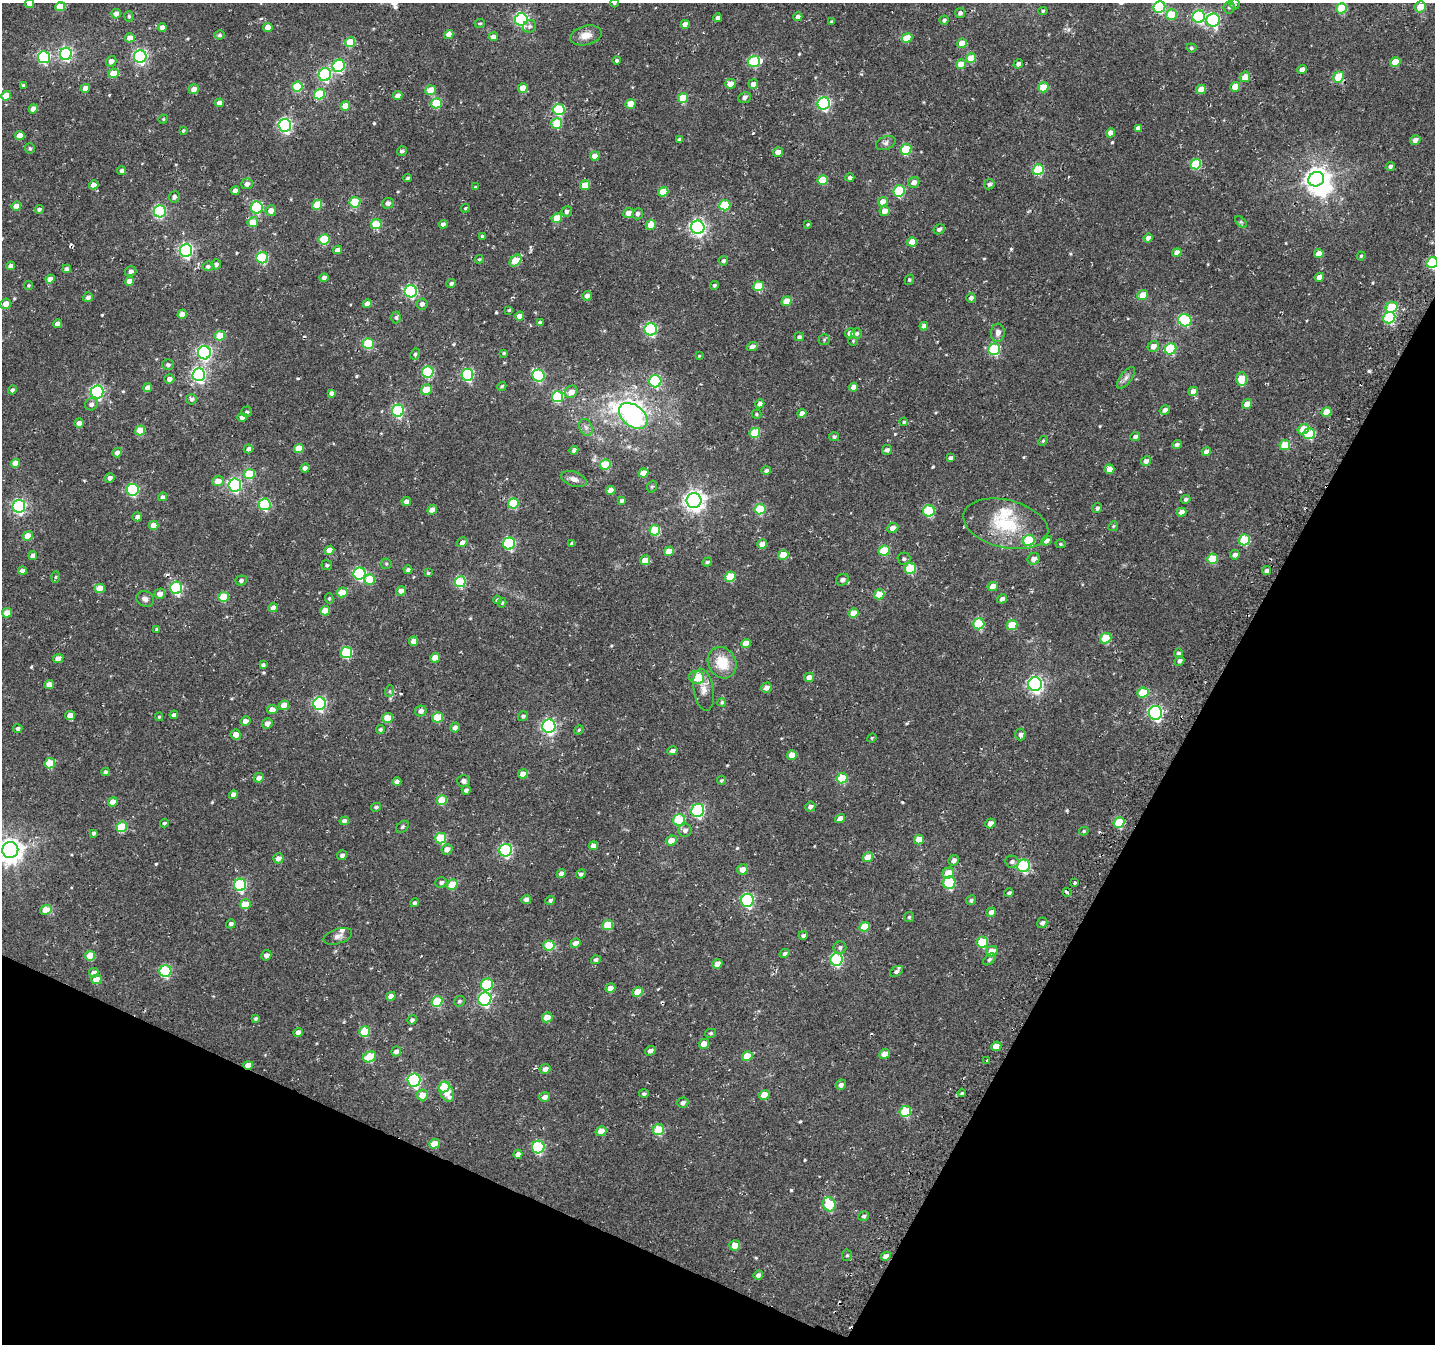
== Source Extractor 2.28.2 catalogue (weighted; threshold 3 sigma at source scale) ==
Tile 15 of 4 x 4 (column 3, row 4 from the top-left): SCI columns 2940-4372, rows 333-1674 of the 5806 x 5920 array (HDU 1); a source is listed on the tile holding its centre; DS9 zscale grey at full resolution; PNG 1437 x 1346 px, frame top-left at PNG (2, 3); each listed source drawn as its Kron ellipse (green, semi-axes under 4 px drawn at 4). Shown black and unused: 25% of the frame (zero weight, under 2 of 3 exposures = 3% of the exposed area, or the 3 px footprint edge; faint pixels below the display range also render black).
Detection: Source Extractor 2.28.2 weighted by HDU 2 'WHT'; one run over the whole footprint, this tile lists its part. Background 0.0152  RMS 0.0048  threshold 0.0217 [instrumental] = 3 sigma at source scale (4.5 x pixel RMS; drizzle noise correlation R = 1.50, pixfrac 1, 0.0396/0.0396 arcsec/px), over >= 5 px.
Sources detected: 541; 1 inside a brighter object's white glare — neither listed nor drawn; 4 inside a brighter listed object's ellipse — not listed separately; of the other 536, all 500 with FLUX_AUTO >= 0.531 (the completeness limit of this list) listed and drawn (36 fainter detections not listed), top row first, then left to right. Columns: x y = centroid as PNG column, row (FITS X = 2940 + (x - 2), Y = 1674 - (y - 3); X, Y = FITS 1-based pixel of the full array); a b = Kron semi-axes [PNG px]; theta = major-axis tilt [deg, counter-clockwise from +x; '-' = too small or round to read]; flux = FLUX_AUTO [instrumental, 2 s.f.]
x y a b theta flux
30 3 4 4 - 3.4
614 3 4 4 - 0.54
1235 4 5 5 - 0.76
60 7 5 4 - 11
1159 7 6 5 - 40
1229 7 6 5 - 0.99
1420 7 6 5 - 6.2
1342 8 5 5 - 21
1043 11 4 4 - 0.78
960 13 5 5 - 1.3
116 14 5 4 - 2.9
1171 15 5 5 - 14
129 16 5 4 - 0.75
798 17 4 4 - 2.8
1199 17 6 6 - 54
718 18 4 4 - 2.1
521 19 6 6 - 88
944 20 4 4 - 1
1213 20 7 6 - 60
832 21 4 3 - 0.71
480 23 5 3 - 0.55
685 24 4 4 - 3.3
529 26 7 6 - 1.3
162 27 4 4 - 2.7
268 27 5 4 - 4.8
449 34 5 4 - 3.6
219 35 5 4 - 0.96
586 35 16 9 14 4.8
493 37 5 4 - 2.9
130 38 5 4 - 4
907 38 5 4 - 9.7
350 42 5 5 - 13
962 43 5 4 - 7
1191 48 5 4 - 0.85
66 54 6 6 - 76
44 57 6 6 - 51
140 57 6 6 - 93
971 58 5 4 - 11
617 60 4 4 - 0.97
111 61 5 5 - 3
754 61 6 5 - 32
1395 62 5 4 - 8.5
961 64 5 4 - 7.3
1018 64 5 4 - 1.8
339 66 6 6 - 49
1302 70 5 4 - 2.6
113 73 5 4 - 7.9
325 75 6 6 - 57
1245 77 5 5 - 5.3
1338 77 6 5 - 16
730 84 5 5 - 4
753 84 5 5 - 2.9
23 85 4 3 - 0.63
297 86 5 5 - 16
1043 87 5 5 - 11
1235 87 5 4 - 7.6
85 88 5 4 - 3.6
523 88 5 4 - 6.5
194 89 5 5 - 3.3
1201 89 5 4 - 4.5
431 90 5 5 - 9.4
319 94 5 5 - 21
6 96 5 4 - 7.3
398 96 4 4 - 2.6
683 98 5 5 - 15
744 98 6 5 - 1.7
220 103 4 4 - 3.6
436 103 5 5 - 20
630 104 5 4 - 6.8
824 104 6 6 - 71
345 106 5 4 - 6.4
33 109 5 4 - 4.1
559 110 6 5 - 37
163 119 5 4 - 0.59
557 123 5 5 - 15
285 125 6 6 - 92
1138 128 4 4 - 2.1
183 131 4 3 - 0.61
1110 133 4 4 - 3.8
20 136 5 4 - 6.2
679 140 4 4 - 1.3
1415 140 5 4 - 2.4
886 143 10 6 23 1.6
30 148 5 5 - 0.85
906 149 6 5 - 20
402 151 5 4 - 1.1
778 152 5 5 - 4
595 156 5 4 - 4.8
1196 164 5 5 - 24
1390 166 5 4 - 1.1
1038 170 6 5 - 29
122 171 4 4 - 1.5
408 178 4 3 - 0.89
850 178 4 4 - 1.3
1316 179 8 7 - 370
823 180 5 5 - 15
914 182 6 5 - 2.9
247 184 6 5 - 2.6
989 184 5 5 - 1.2
94 185 5 4 - 4.5
585 185 5 5 - 6.5
475 187 4 4 - 0.55
235 191 4 4 - 2.7
899 191 6 5 - 28
663 192 5 4 - 12
174 197 6 5 - 1.6
355 202 5 5 - 22
883 202 5 4 - 6.7
388 203 6 5 - 2.1
317 205 5 4 - 12
725 205 5 5 - 20
16 206 5 4 - 6.1
257 208 6 6 - 40
465 208 4 3 - 0.53
39 209 4 4 - 1.2
160 211 6 6 - 55
271 211 5 5 - 3.4
567 211 5 5 - 1.5
884 211 5 5 - 3.9
628 213 5 5 - 4.2
638 214 5 5 - 1.5
557 218 5 4 - 8.7
253 222 5 5 - 9.9
1241 222 7 4 -44 0.7
376 224 5 5 - 16
443 224 4 4 - 1.6
808 224 3 3 - 0.55
651 225 5 5 - 6.5
698 227 7 6 - 140
939 229 6 5 - 1.4
482 236 4 3 - 0.61
1148 238 5 4 - 2.6
324 239 5 5 - 22
912 242 5 4 - 5.9
337 250 5 4 - 2.2
186 251 6 6 - 100
1177 252 5 4 - 3.9
1319 253 5 4 - 5.3
1361 256 4 4 - 0.59
262 258 6 5 - 37
479 259 4 3 - 0.53
516 260 7 4 43 12
723 261 5 4 - 1.3
1432 263 6 5 - 36
216 264 5 5 - 1.5
10 266 4 4 - 2
208 266 5 4 - 1.5
67 269 4 4 - 1.4
131 271 6 5 - 1.5
1319 277 5 4 - 3.5
324 278 4 4 - 1.8
50 279 4 4 - 3.4
909 280 5 4 - 0.79
129 281 4 4 - 3.9
451 283 5 4 - 1
28 285 4 4 - 0.6
714 285 4 4 - 0.88
758 286 5 5 - 14
411 291 6 6 - 64
1143 295 5 5 - 8.9
587 296 5 4 - 2.2
88 297 5 4 - 1.8
971 298 5 4 - 1.4
787 301 5 4 - 9.1
6 304 5 5 - 4.2
367 304 5 4 - 2.7
422 304 5 5 - 1.7
1392 307 6 5 - 20
509 310 4 3 - 0.68
182 314 5 4 - 5.1
519 316 5 4 - 3.4
396 317 6 4 89 0.93
1389 318 6 5 - 36
1185 320 6 6 - 36
540 323 4 3 - 1.6
57 324 4 4 - 2.5
924 326 4 4 - 2.3
651 329 6 6 - 62
850 333 5 4 - 2.9
998 333 9 7 84 2.5
857 334 5 5 - 1
220 336 5 5 - 11
799 337 5 4 - 1.2
824 340 5 5 - 0.65
853 341 5 4 - 0.55
368 343 5 5 - 26
752 346 5 4 - 2.2
1153 346 6 5 - 3.2
994 349 6 5 - 38
1171 349 6 5 - 32
204 353 6 6 - 87
504 353 4 3 - 0.6
415 354 5 4 - 0.9
699 356 4 4 - 0.53
168 365 6 5 - 1.2
428 372 6 5 - 35
199 375 6 6 - 98
467 375 6 6 - 49
538 376 6 6 - 45
1126 378 13 5 52 1.9
169 379 5 4 - 2.2
1241 379 7 5 87 13
655 381 6 6 - 41
502 386 5 4 - 0.75
148 387 4 4 - 3
854 387 5 4 - 3.2
12 390 4 4 - 1.3
426 390 5 5 - 8.9
1193 391 5 4 - 4.7
97 392 6 6 - 87
571 392 7 6 - 4.1
331 393 4 4 - 1.6
557 397 6 5 - 33
191 399 5 5 - 1.3
91 404 6 6 - 2.1
760 404 5 4 - 2.4
1247 404 5 4 - 4.4
1165 410 5 4 - 1.8
398 411 6 6 - 57
247 412 5 5 - 1
1326 412 5 4 - 8
802 413 5 4 - 2.6
756 414 5 4 - 0.62
633 416 16 10 -38 160
242 417 5 4 - 2.1
904 422 4 4 - 0.63
79 423 5 4 - 3
586 427 8 6 -67 1.7
1303 429 6 5 - 7.7
140 430 5 5 - 11
755 433 5 5 - 18
1309 434 6 5 - 24
834 437 5 4 - 1
1135 437 5 4 - 1.7
1043 441 5 4 - 0.61
1177 445 5 4 - 1.4
1285 445 5 5 - 12
299 448 5 4 - 5.9
248 449 5 4 - 1.9
574 450 4 4 - 1.8
887 450 5 5 - 1.5
1206 452 4 4 - 2.9
117 453 5 4 - 2.4
950 458 4 4 - 1.4
1146 461 5 4 - 2.2
15 463 4 4 - 4.2
605 465 5 5 - 22
305 468 4 4 - 2.1
1109 469 5 4 - 5.6
766 470 4 4 - 1.1
643 473 5 4 - 5.7
249 474 5 5 - 17
110 478 5 4 - 2
574 479 13 7 -19 2.7
218 481 5 5 - 5.1
235 485 6 6 - 89
652 487 6 5 - 0.73
133 490 6 6 - 48
611 490 5 4 - 4.2
163 497 4 4 - 1.5
1186 499 5 4 - 1
406 501 4 4 - 2.3
622 501 4 4 - 1.2
694 501 7 7 - 270
513 503 5 5 - 23
265 504 6 6 - 42
19 506 6 6 - 90
1097 508 5 4 - 1.1
760 509 5 5 - 20
432 510 5 4 - 3.3
929 511 6 5 - 30
1181 512 5 4 - 2.6
137 517 5 4 - 1.5
1006 524 43 24 -14 26
154 525 5 4 - 5.3
1113 526 5 4 - 0.57
893 528 6 5 - 2.8
655 530 5 5 - 19
28 536 5 4 - 6.7
1029 540 6 5 - 27
1244 540 6 5 - 24
1046 541 5 4 - 2.2
462 542 5 4 - 1.9
572 543 4 3 - 0.89
509 544 6 6 - 46
762 544 5 4 - 4.8
1061 544 5 4 - 0.78
329 550 5 4 - 5.1
669 551 5 4 - 7.2
884 551 6 5 - 21
33 555 4 4 - 2.3
783 555 5 4 - 11
1235 555 5 4 - 1.9
904 559 6 6 - 1.2
1034 559 6 5 - 2.7
1212 559 5 5 - 13
645 560 5 5 - 5.3
707 562 5 4 - 1.1
386 564 5 5 - 0.63
327 565 5 5 - 0.97
910 568 6 5 - 22
408 570 4 4 - 1.3
22 571 4 4 - 2.1
1267 571 4 4 - 1.5
359 573 6 6 - 53
428 573 4 3 - 0.68
55 577 6 4 88 0.64
730 577 5 5 - 18
370 579 5 5 - 11
241 580 6 5 - 1.2
842 580 7 5 25 2.2
460 582 5 5 - 32
993 586 5 4 - 4.5
100 588 5 4 - 6.4
176 588 6 6 - 58
401 591 5 4 - 3
342 592 5 4 - 8.1
160 594 5 5 - 2.8
879 594 5 4 - 10
224 597 5 5 - 15
329 598 5 4 - 0.69
145 599 9 7 -24 2.2
1002 599 5 4 - 2.4
497 600 4 4 - 1
502 603 5 3 - 0.64
273 608 5 4 - 2.8
325 611 5 4 - 6.5
7 613 5 4 - 6.7
853 613 5 4 - 7.7
979 624 6 5 - 26
1012 625 5 5 - 12
157 629 4 3 - 0.73
1106 638 6 5 - 20
414 641 5 4 - 3.8
746 643 5 4 - 7.4
346 653 6 5 - 32
1179 653 5 4 - 1.4
58 658 5 4 - 3.3
435 658 5 4 - 6.5
1179 661 5 4 - 1.5
722 663 16 13 -61 12
263 665 4 3 - 0.87
697 677 7 6 - 11
809 677 5 4 - 3
49 684 5 4 - 3.8
1035 684 7 7 - 140
766 688 5 5 - 2.2
704 690 21 10 -81 4.5
390 691 6 4 72 0.64
1143 693 6 5 - 16
722 702 4 4 - 0.74
319 704 6 6 - 67
284 705 5 4 - 3.8
272 710 5 4 - 4.4
421 711 6 5 - 2.2
1155 713 7 6 - 100
174 715 4 4 - 1.5
70 716 5 4 - 5.1
523 716 5 4 - 1
159 717 4 4 - 0.61
437 717 5 5 - 15
388 718 5 5 - 9.9
245 721 5 4 - 3
267 723 5 5 - 2.3
549 726 7 6 - 100
455 727 5 4 - 2.1
18 729 4 4 - 1.2
380 729 4 4 - 0.96
579 730 5 4 - 0.57
236 734 5 5 - 3.2
1020 734 6 5 - 1.6
872 738 5 4 - 0.55
672 751 5 4 - 1.9
792 755 5 4 - 6.8
50 763 5 5 - 17
105 772 4 4 - 1
523 774 5 4 - 4.3
259 778 5 4 - 2.2
842 778 5 5 - 16
721 780 4 3 - 0.62
463 781 6 6 - 1.8
397 782 4 4 - 2.1
466 790 4 4 - 1.8
234 795 4 4 - 3
442 800 5 5 - 12
113 802 5 4 - 5.1
376 807 5 4 - 0.94
810 807 5 5 - 1.9
698 810 7 6 - 56
840 819 5 4 - 3.9
679 820 6 5 - 28
344 821 5 4 - 1.9
1119 822 6 5 - 21
164 823 4 4 - 0.77
990 823 5 4 - 3.5
122 827 5 5 - 17
403 827 7 5 42 0.76
685 830 6 6 - 2
1084 831 5 4 - 0.73
94 833 3 3 - 0.87
441 838 5 5 - 21
671 840 5 5 - 5.1
919 840 5 4 - 6.1
593 846 4 4 - 3.7
447 849 6 5 - 3.3
10 850 8 8 - 420
506 850 6 6 - 68
342 855 5 4 - 1.8
868 857 5 4 - 7.4
278 858 5 5 - 2.6
954 860 6 5 - 1.9
1012 862 7 6 - 1.3
1024 866 6 6 - 46
742 869 5 5 - 3.8
948 873 6 5 - 10
561 874 4 4 - 2.1
581 874 5 4 - 1.2
441 882 6 5 - 1.3
949 883 6 6 - 36
1074 883 3 3 - 1.1
452 884 5 5 - 12
240 885 6 6 - 51
1067 892 4 3 - 2
1009 893 5 4 - 0.89
526 899 5 4 - 2.3
550 900 5 4 - 1.2
747 900 6 6 - 66
971 900 5 4 - 1
415 903 4 4 - 1.2
245 904 5 5 - 7.4
46 910 6 4 24 7.9
991 912 5 4 - 2.3
909 917 5 5 - 0.72
1042 923 5 5 - 1.4
231 924 5 4 - 1.3
608 925 5 5 - 13
864 927 5 4 - 11
803 935 5 4 - 1.4
338 936 15 7 18 2.4
982 942 6 5 - 18
576 943 5 4 - 3.3
549 945 6 5 - 15
840 947 6 6 - 1.3
992 951 6 5 - 6.5
785 953 5 4 - 1.2
266 955 5 5 - 2.1
90 956 5 4 - 9.9
837 959 6 6 - 52
989 959 7 4 45 0.88
596 960 5 4 - 1.2
717 964 5 4 - 4.3
165 971 6 6 - 46
896 971 7 4 34 0.95
94 973 5 4 - 2.8
96 979 5 4 - 6.2
487 985 6 6 - 29
610 988 5 4 - 3.9
638 992 5 4 - 8.4
391 996 5 4 - 3.3
485 999 7 6 - 63
437 1001 6 5 - 19
459 1001 5 5 - 0.85
547 1017 5 4 - 6.4
256 1018 4 3 - 0.73
412 1020 5 4 - 1.2
298 1032 5 4 - 2
365 1032 6 5 - 16
711 1033 5 4 - 0.77
704 1044 5 5 - 4.5
996 1046 5 4 - 4.3
396 1051 5 4 - 1.8
650 1051 5 4 - 1.9
885 1054 5 4 - 3.7
747 1056 5 5 - 8.4
370 1057 7 5 27 18
987 1060 2 2 - 0.66
248 1065 5 4 - 5
545 1069 5 5 - 2.5
414 1080 6 6 - 65
841 1085 5 5 - 1.6
444 1087 6 5 - 17
447 1092 11 7 -66 7.9
962 1093 4 3 - 0.66
644 1094 5 4 - 0.96
422 1095 6 5 - 5.9
764 1095 5 4 - 7.8
545 1097 5 4 - 2.7
683 1103 6 5 - 1.5
905 1111 6 5 - 22
659 1130 6 5 - 19
601 1131 5 5 - 5.3
434 1144 5 4 - 7.6
538 1147 6 6 - 50
518 1154 4 4 - 2.3
829 1204 7 6 - 27
864 1216 5 4 - 1.1
735 1245 5 5 - 6
847 1255 6 5 - 0.78
886 1256 5 4 - 2.9
758 1275 5 4 - 1.8
Overlapping masked pixels (flux is a lower limit): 1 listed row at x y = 248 1065
Isophote crosses this tile's border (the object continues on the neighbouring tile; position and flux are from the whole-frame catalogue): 5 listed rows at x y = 30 3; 614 3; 1159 7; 1432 263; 10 850